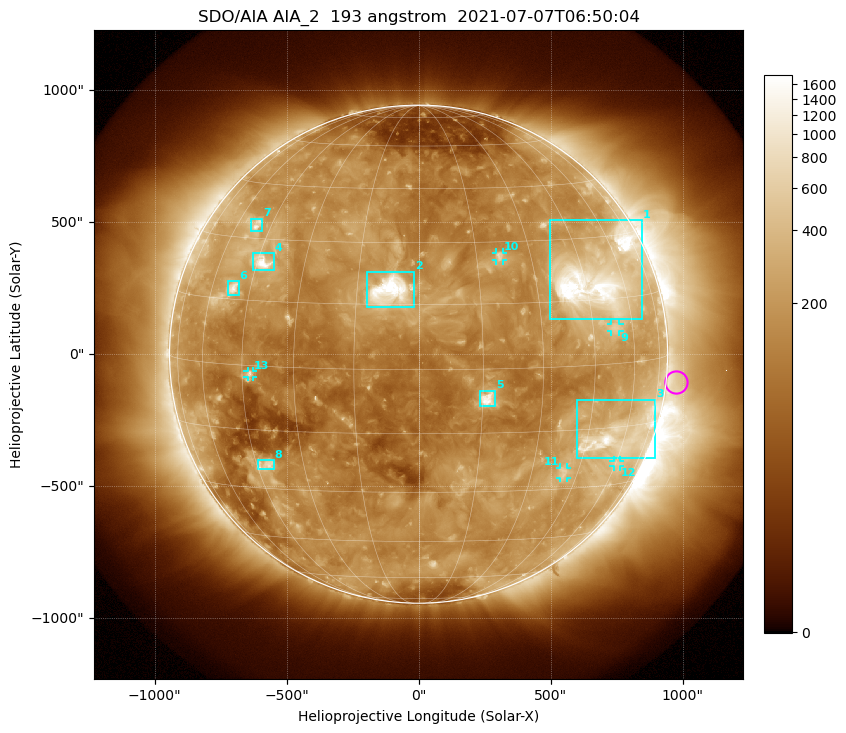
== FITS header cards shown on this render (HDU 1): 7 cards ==
TELESCOP= 'SDO/AIA '           / For AIA: SDO/AIA
INSTRUME= 'AIA_2   '           / For AIA: AIA_ATA1, AIA_ATA2, AIA_ATA3 or AIA_AT
WAVELNTH=                  193 / [angstrom] Wavelength
WAVEUNIT= 'angstrom'           / Wavelength unit: angstrom
DATE-OBS= '2021-07-07T06:50:04.843' / [ISO] Date when observation started; ISO 8
CTYPE1  = 'HPLN-TAN'           / CTYPE1: HPLN
CTYPE2  = 'HPLT-TAN'           / CTYPE2: HPLT

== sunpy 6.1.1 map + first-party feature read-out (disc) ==
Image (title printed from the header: SDO/AIA AIA_2  193 angstrom  2021-07-07T06:50:04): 1024 x 1024 px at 2.4 arcsec/px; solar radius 944 arcsec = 393 px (full disc in frame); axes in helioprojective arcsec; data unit not stated in the header (colour bar unlabelled)
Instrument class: DISC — disc imager (sunpy class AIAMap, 193 A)
Bright regions (active regions / flare kernels): reference = the median radial profile (limb darkening/brightening removed); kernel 9 px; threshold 5 sigma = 321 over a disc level ~159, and >= 1.15x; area >= 12 px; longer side >= 9 px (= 22 arcsec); searched inside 0.97 R_sun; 13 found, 13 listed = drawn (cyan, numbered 1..; 5 of them under ~33 arcsec drawn as corner ticks so the feature stays visible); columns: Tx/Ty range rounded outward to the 5 arcsec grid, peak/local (2 s.f.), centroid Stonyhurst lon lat
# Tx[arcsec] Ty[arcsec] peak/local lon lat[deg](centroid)
1 495..845 130..510 17 +50 +20
2 -195..-15 180..315 19 -7 +18
3 600..900 -395..-170 9.6 +58 -17
4 -630..-550 320..385 11 -43 +24
5 230..290 -200..-140 11 +16 -7
6 -725..-680 225..275 6.8 -51 +18
7 -635..-590 465..515 5.1 -51 +34
8 -610..-550 -440..-400 4.6 -42 -24
9 730..760 85..115 3.4 +53 +8
10 295..320 355..385 5.2 +21 +26
11 535..565 -470..-430 3.4 +40 -26
12 740..765 -425..-400 3.1 +61 -24
13 -650..-625 -90..-65 4.1 -43 -2
Off-limb structures (1.02-1.3 R_sun): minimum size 162 px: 2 found; the strongest spans PA ~220..320 deg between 1.02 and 1.3 R_sun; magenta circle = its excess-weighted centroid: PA ~265 deg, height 1.04 R_sun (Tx ~975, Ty ~-105 arcsec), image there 1.5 x the reference